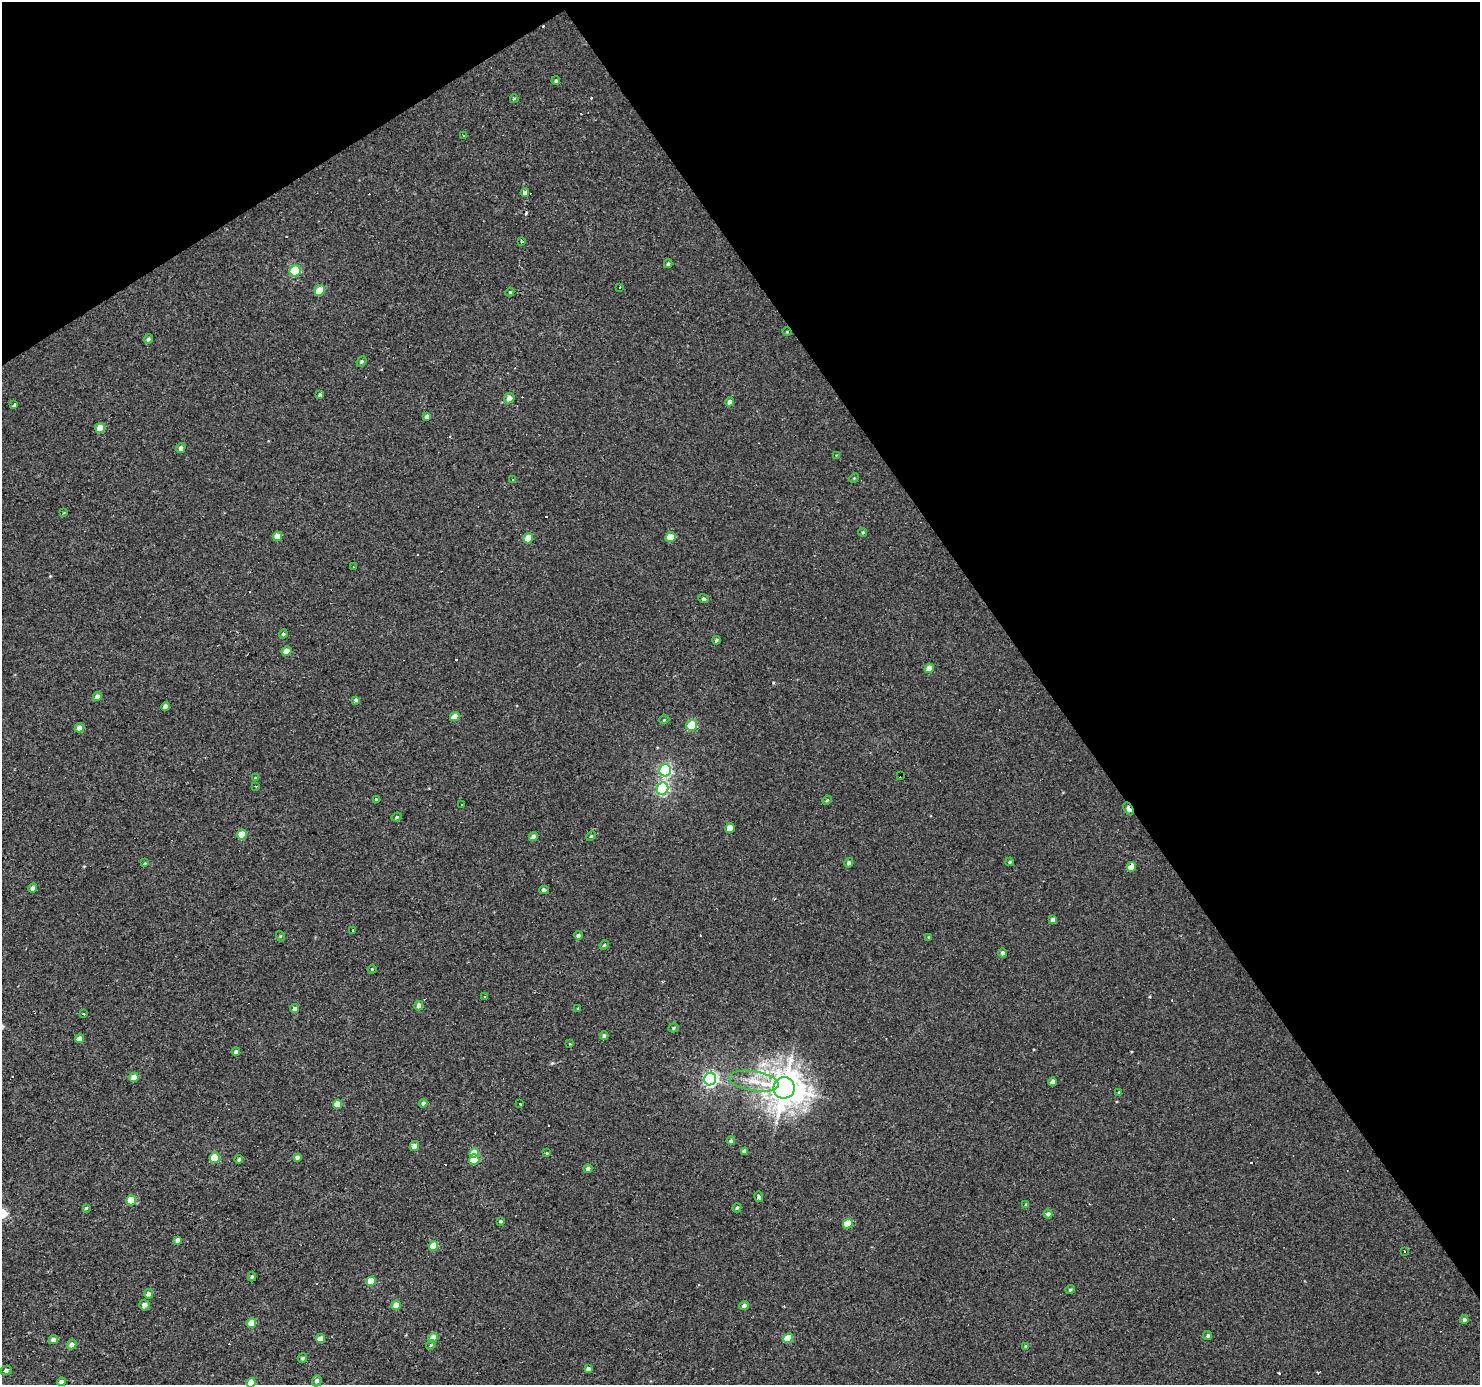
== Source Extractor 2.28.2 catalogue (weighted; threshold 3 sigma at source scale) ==
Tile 3 of 4 x 4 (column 3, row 1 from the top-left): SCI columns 2955-4432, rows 4329-5711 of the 5909 x 5828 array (HDU 1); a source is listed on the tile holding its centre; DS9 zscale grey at full resolution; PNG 1482 x 1387 px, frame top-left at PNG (2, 2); each listed source drawn as its Kron ellipse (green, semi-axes under 4 px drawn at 4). Shown black and unused: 34% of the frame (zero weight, under 2 of 3 exposures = <1% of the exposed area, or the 3 px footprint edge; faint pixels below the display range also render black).
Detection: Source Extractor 2.28.2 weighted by HDU 2 'WHT'; one run over the whole footprint, this tile lists its part. Background 0.00319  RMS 0.003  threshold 0.0134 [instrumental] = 3 sigma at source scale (4.5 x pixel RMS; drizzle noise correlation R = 1.50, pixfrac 1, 0.0396/0.0396 arcsec/px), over >= 5 px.
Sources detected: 156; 24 cosmic-ray / hot-pixel residue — neither listed nor drawn; the other 132 listed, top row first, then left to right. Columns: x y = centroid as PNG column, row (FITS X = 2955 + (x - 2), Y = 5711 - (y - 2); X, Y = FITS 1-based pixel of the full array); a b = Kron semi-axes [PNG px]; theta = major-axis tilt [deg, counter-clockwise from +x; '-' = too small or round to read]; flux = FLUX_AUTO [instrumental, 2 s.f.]
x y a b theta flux
556 81 4 4 - 0.48
514 99 4 3 - 0.34
463 136 3 3 - 0.95
525 192 4 4 - 5.4
521 242 4 3 - 0.89
668 264 4 3 - 0.51
295 271 6 5 - 17
620 287 3 3 - 0.64
320 290 5 5 - 7.4
510 292 4 3 - 0.36
787 332 4 3 - 0.23
148 339 5 4 - 0.61
362 361 5 4 - 0.53
320 395 4 3 - 0.5
509 398 5 5 - 1.6
729 402 5 4 - 0.94
14 405 4 3 - 2.1
427 416 4 4 - 0.99
100 428 5 5 - 3.4
181 448 5 4 - 1.1
836 455 3 2 - 0.39
854 478 5 4 - 0.31
512 479 3 3 - 1
64 513 3 2 - 0.23
863 532 4 3 - 0.39
277 536 5 4 - 3
670 537 5 5 - 4.6
528 538 5 4 - 6
353 567 4 2 - 0.24
703 599 5 4 - 0.66
283 634 5 4 - 0.46
716 640 4 4 - 0.54
287 651 5 4 - 2
929 668 5 4 - 2.5
97 697 4 4 - 1.8
356 700 4 3 - 0.83
166 707 4 4 - 1.9
455 717 5 4 - 3.3
664 720 5 3 - 0.27
692 725 6 5 - 15
79 728 5 4 - 2.1
665 770 6 5 - 40
901 776 3 2 - 0.49
255 778 4 3 - 0.28
256 786 3 2 - 0.38
663 789 6 5 - 37
376 800 3 3 - 0.56
827 800 5 4 - 0.47
462 805 3 3 - 0.56
1128 809 7 4 -61 2.6
397 817 5 3 - 0.35
730 828 5 4 - 3.6
242 835 5 4 - 5.6
591 836 5 4 - 0.38
533 837 5 4 - 1.1
1010 862 4 3 - 0.4
145 863 4 4 - 0.27
849 863 5 4 - 0.76
1131 867 5 4 - 3.4
33 888 4 4 - 1.3
544 890 4 3 - 3.8
1053 920 4 4 - 1.8
353 930 3 3 - 0.83
578 935 4 4 - 0.96
280 936 5 3 - 0.3
929 937 4 4 - 0.29
604 945 4 4 - 0.3
1002 953 4 4 - 0.89
372 969 4 4 - 0.31
484 996 3 2 - 0.27
419 1006 5 4 - 2
578 1008 3 2 - 0.38
294 1009 4 4 - 0.84
84 1014 3 3 - 0.91
673 1028 5 4 - 0.45
604 1036 4 4 - 0.79
80 1039 4 4 - 2.2
570 1044 3 2 - 0.23
236 1052 4 4 - 0.98
134 1077 5 4 - 3
710 1079 6 6 - 67
754 1081 25 9 -10 5.6
1053 1082 4 4 - 1.8
784 1088 11 10 - 530
1119 1092 4 3 - 0.26
423 1103 4 4 - 1
519 1103 4 3 - 0.86
337 1104 5 4 - 4.4
731 1141 4 4 - 0.65
414 1146 5 4 - 2.1
744 1151 4 4 - 0.88
474 1153 5 4 - 4.5
546 1153 3 3 - 1.3
297 1157 4 4 - 0.98
215 1158 5 5 - 8.3
239 1159 4 4 - 0.67
474 1160 5 5 - 8.6
588 1169 4 4 - 1.1
759 1197 5 3 - 0.98
131 1200 5 5 - 6.9
1026 1205 4 3 - 0.55
86 1208 4 4 - 0.47
737 1208 4 4 - 0.54
1048 1214 4 4 - 1.1
500 1221 4 4 - 0.5
848 1224 5 4 - 5.7
177 1240 4 4 - 1.2
433 1246 5 4 - 5.5
1405 1251 3 2 - 0.39
252 1277 5 4 - 0.46
371 1281 5 4 - 6.3
1070 1289 5 4 - 0.43
148 1294 5 4 - 1.3
144 1305 5 5 - 1.3
396 1305 5 4 - 3
744 1306 5 4 - 1.1
1464 1320 4 4 - 0.89
251 1323 5 4 - 5.1
1208 1335 4 3 - 0.74
433 1338 5 4 - 3.2
788 1338 5 4 - 6.5
320 1339 4 4 - 2.8
53 1340 5 4 - 1.6
72 1345 5 4 - 1.7
431 1345 5 4 - 0.38
1026 1346 4 4 - 0.54
303 1358 5 4 - 0.66
588 1369 4 4 - 1
6 1370 5 4 - 0.77
317 1381 5 5 - 0.92
61 1382 4 4 - 1.5
251 1383 5 4 - 4
Overlapping masked pixels (flux is a lower limit): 4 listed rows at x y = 901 776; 663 789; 1128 809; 1131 867
Isophote crosses this tile's border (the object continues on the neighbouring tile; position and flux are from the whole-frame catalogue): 1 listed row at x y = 251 1383